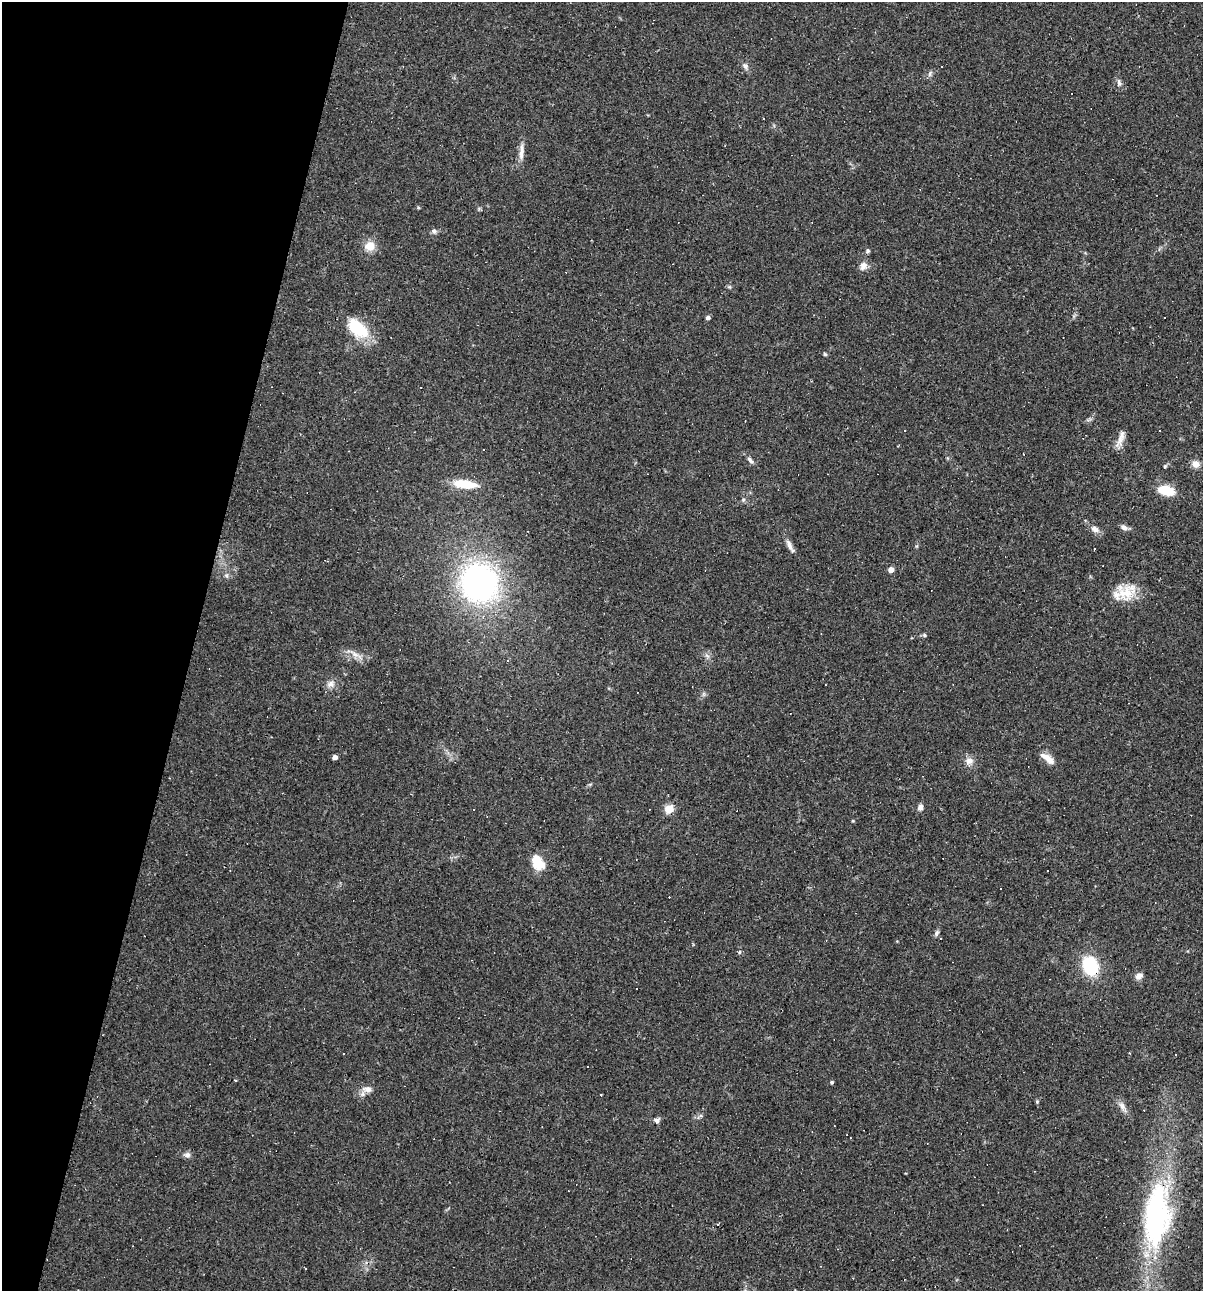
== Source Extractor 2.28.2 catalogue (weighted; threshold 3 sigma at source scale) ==
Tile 9 of 4 x 4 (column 1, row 3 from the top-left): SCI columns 122-1322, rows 1289-2577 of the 5172 x 5154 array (HDU 1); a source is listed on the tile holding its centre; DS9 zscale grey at full resolution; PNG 1205 x 1293 px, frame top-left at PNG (2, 2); no overlay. Shown black and unused: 16% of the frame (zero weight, under 2 of 3 exposures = <1% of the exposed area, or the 3 px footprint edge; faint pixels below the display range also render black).
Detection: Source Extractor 2.28.2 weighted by HDU 2 'WHT'; one run over the whole footprint, this tile lists its part. Background 0.0888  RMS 0.0065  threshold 0.0292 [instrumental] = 3 sigma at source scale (4.5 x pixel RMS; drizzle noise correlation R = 1.50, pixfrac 1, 0.05/0.05 arcsec/px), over >= 5 px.
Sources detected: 77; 27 cosmic-ray / hot-pixel residue — not listed; the other 50 listed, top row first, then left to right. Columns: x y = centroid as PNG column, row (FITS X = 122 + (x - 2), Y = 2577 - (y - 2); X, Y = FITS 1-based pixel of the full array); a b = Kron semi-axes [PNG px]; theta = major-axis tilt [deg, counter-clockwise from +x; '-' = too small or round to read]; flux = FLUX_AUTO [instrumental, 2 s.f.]
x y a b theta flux
745 66 9 6 -70 2.1
930 73 9 4 69 1.4
1119 83 11 5 -85 2.1
763 118 3 3 - 1.1
521 154 16 6 -87 4.3
434 231 8 6 -64 1.7
370 246 10 9 - 9.2
867 251 6 5 - 1.1
863 266 11 9 73 3.7
729 287 6 4 17 0.88
708 317 4 4 - 2.4
357 328 26 14 -40 27
825 354 5 4 - 0.84
1120 440 21 9 74 5.1
1024 454 3 2 - 0.42
750 460 11 5 -53 2.1
1196 464 9 8 - 4.4
1165 466 6 4 46 0.92
464 484 25 8 -7 19
1166 490 19 10 -14 14
743 500 6 4 46 1
1124 527 9 6 -26 2.5
1095 529 12 8 -30 3.3
789 545 18 6 -66 3.5
891 570 4 4 - 7.3
479 583 37 35 -67 160
1126 592 25 22 5 16
924 635 5 4 - 0.93
354 654 17 5 -30 4.1
330 684 11 8 35 3.4
335 757 4 4 - 3.8
1047 758 21 8 -37 6
969 761 12 10 41 4.1
920 807 8 6 68 2.5
669 809 9 8 - 7.5
853 821 5 3 - 0.58
538 862 19 13 -59 12
1047 870 3 2 - 1.3
936 933 8 5 61 1.6
739 952 6 4 88 0.82
1090 966 22 17 -70 27
1139 976 8 6 38 3.6
637 988 3 2 - 0.97
832 1082 4 4 - 0.88
367 1089 15 8 -6 4.3
1122 1107 18 6 -60 3.7
656 1120 8 7 - 2
187 1155 9 7 -4 2.2
1156 1216 66 27 85 140
305 1268 3 2 - 0.52